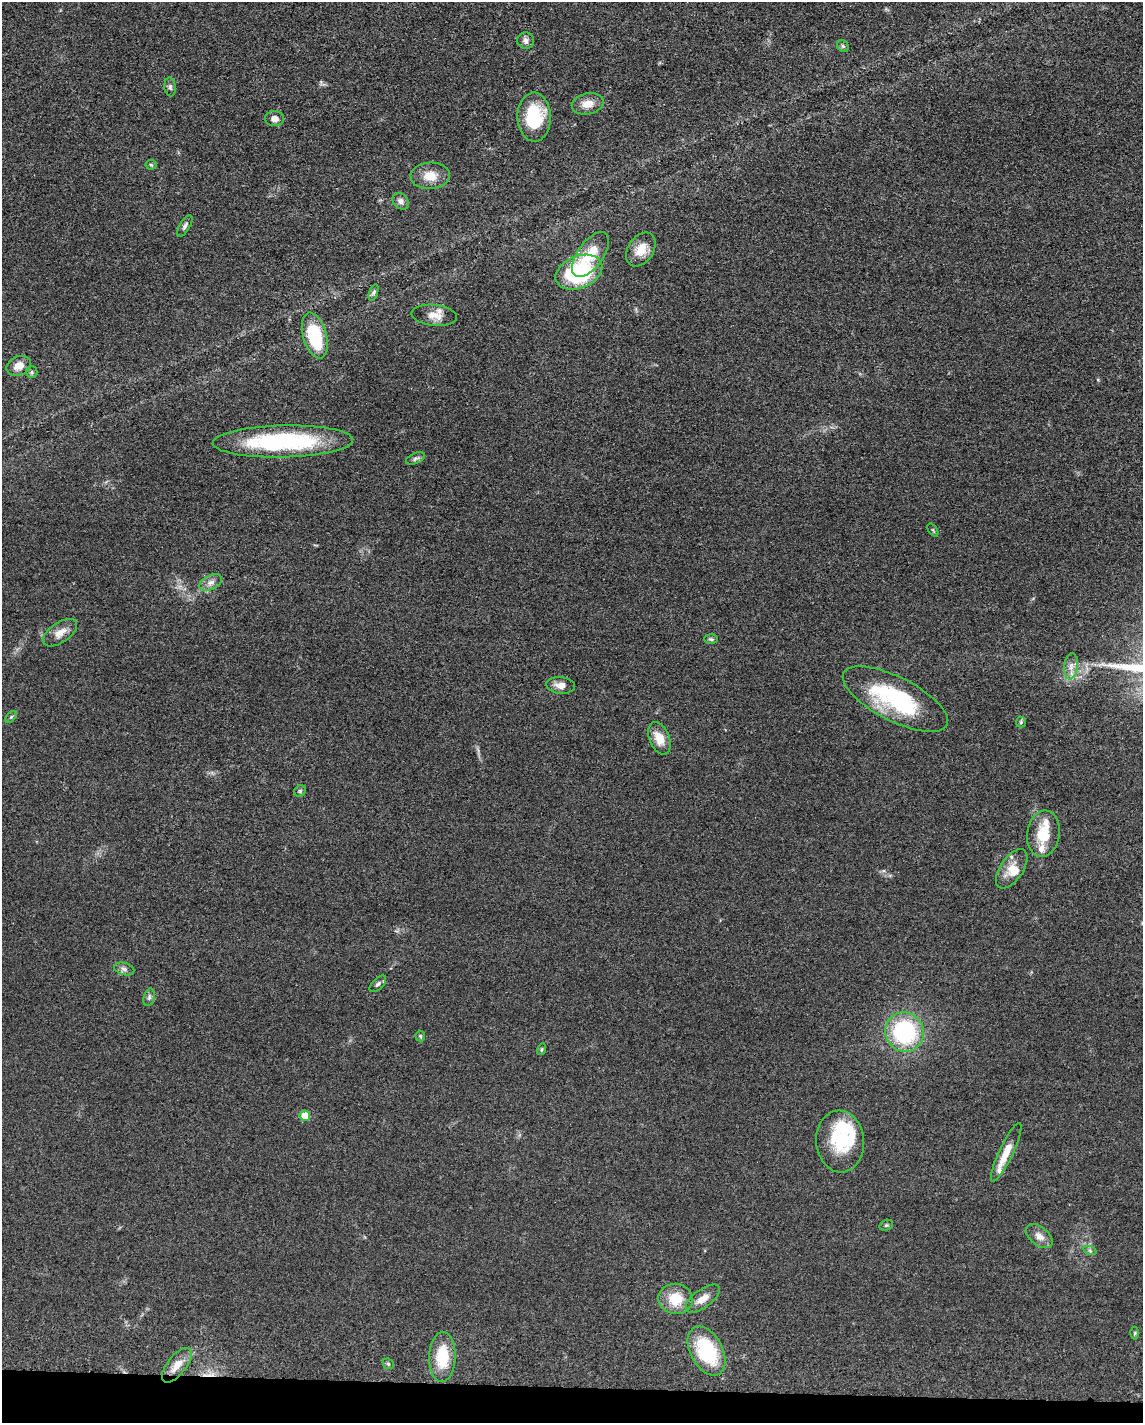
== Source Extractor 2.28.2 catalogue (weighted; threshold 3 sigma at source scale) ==
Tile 11 of 4 x 3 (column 3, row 3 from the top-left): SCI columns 2296-3436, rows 229-1649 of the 4591 x 4659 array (HDU 1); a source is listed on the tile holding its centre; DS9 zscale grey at full resolution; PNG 1145 x 1425 px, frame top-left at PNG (2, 2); each listed source drawn as its Kron ellipse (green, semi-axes under 4 px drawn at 4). Shown black and unused: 3% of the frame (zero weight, under 3 of 5 exposures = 4% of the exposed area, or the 3 px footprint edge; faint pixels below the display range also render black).
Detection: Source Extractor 2.28.2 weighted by HDU 2 'WHT'; one run over the whole footprint, this tile lists its part. Background 0.0483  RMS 0.0056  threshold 0.0254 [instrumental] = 3 sigma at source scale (4.5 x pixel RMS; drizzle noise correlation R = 1.50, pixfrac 1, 0.05/0.05 arcsec/px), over >= 5 px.
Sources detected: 58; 6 inside a brighter listed object's ellipse — not listed separately; the other 52 listed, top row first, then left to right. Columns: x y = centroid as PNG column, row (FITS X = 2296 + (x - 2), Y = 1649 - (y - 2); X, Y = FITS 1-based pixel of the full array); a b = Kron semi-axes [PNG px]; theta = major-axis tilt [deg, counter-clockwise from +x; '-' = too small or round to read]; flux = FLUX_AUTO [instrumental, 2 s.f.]
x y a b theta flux
526 41 8 8 - 2.4
843 46 6 5 - 1.1
170 87 9 5 -83 1.4
588 104 16 10 12 6.5
534 117 24 16 -89 28
274 119 9 7 -4 3.5
151 165 5 5 - 0.78
430 176 19 13 3 8.6
401 201 9 7 -48 2.6
185 226 12 5 59 1.6
641 250 18 12 56 9.2
591 254 26 13 54 15
579 272 24 16 22 64
374 292 8 3 71 1
434 315 23 10 -6 6.4
315 336 23 11 -74 33
19 366 12 9 24 5.5
32 372 6 5 - 0.93
283 441 70 16 1 71
415 458 10 5 23 1.4
933 530 7 4 -53 0.69
211 582 12 7 26 3.1
60 633 19 10 34 5.8
711 639 7 5 -2 1
1071 666 13 7 85 3.6
561 685 14 8 -6 4.2
895 699 58 22 -27 58
11 717 7 4 45 0.84
1021 722 5 5 - 0.74
659 738 17 10 -67 8.4
300 791 6 5 - 1
1043 834 23 16 81 15
1012 869 22 11 56 8.8
124 969 10 6 -15 2
378 984 10 5 45 1.6
149 997 9 5 74 1.5
905 1032 20 19 - 55
420 1036 5 5 - 0.71
542 1049 6 4 74 0.73
305 1116 5 5 - 12
840 1141 31 24 -85 26
1006 1152 32 7 65 9.9
886 1225 7 5 19 0.92
1039 1236 15 9 -39 4.4
1090 1251 7 4 -20 0.91
675 1299 17 15 -11 14
703 1299 20 9 36 5.9
1135 1333 6 4 89 0.8
707 1351 26 16 -62 39
442 1357 25 13 88 20
388 1364 6 5 - 0.86
177 1365 21 9 52 7.6